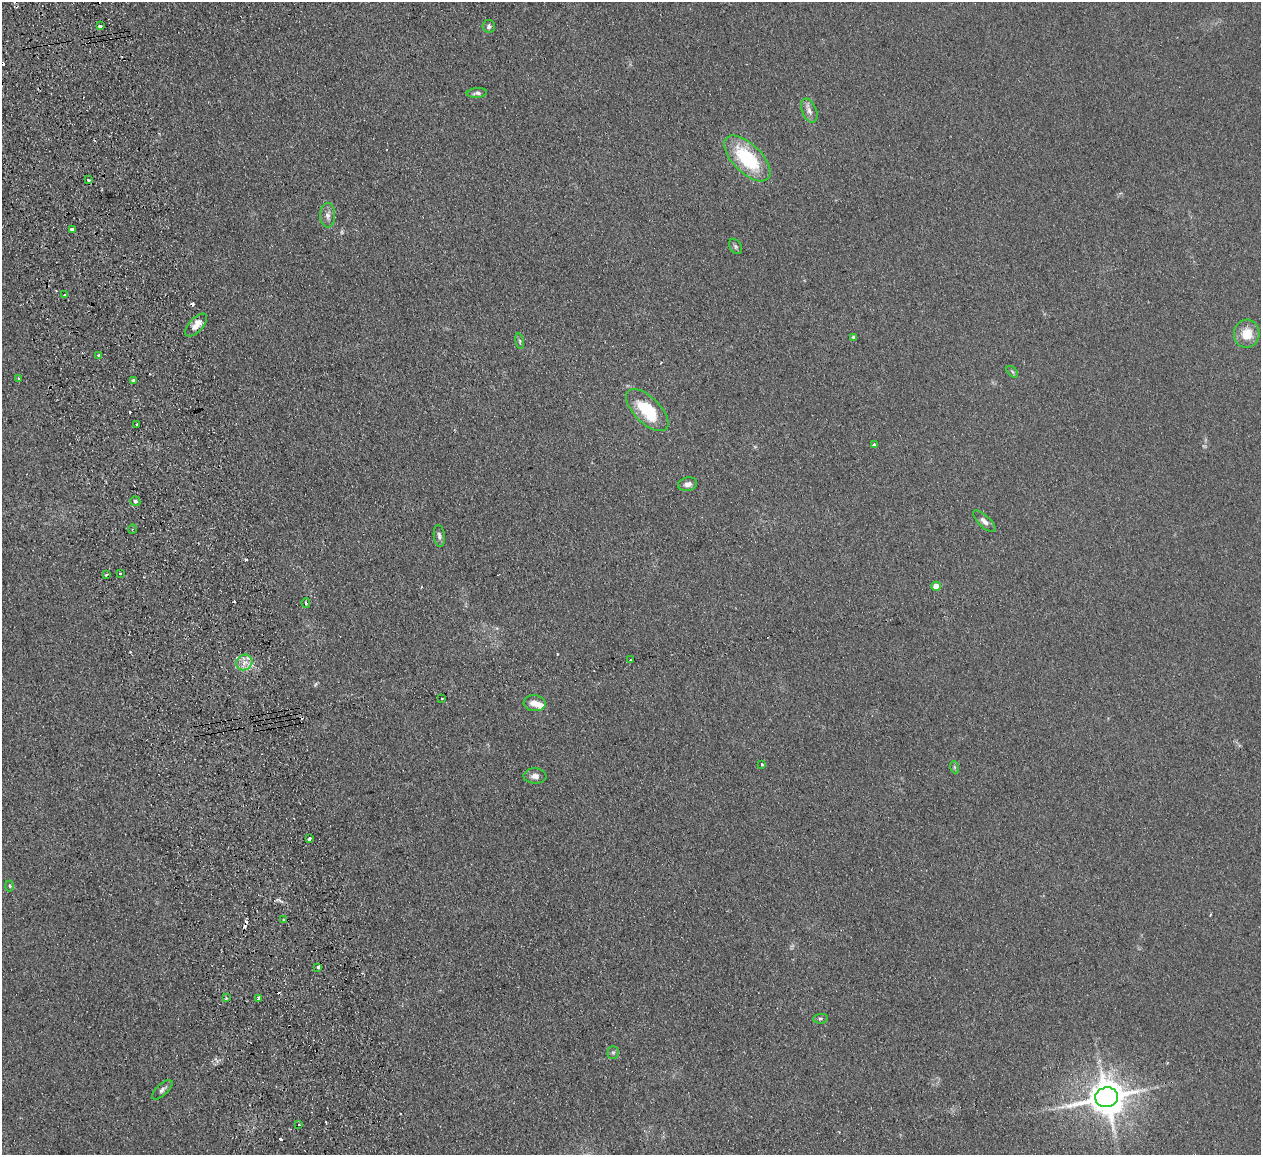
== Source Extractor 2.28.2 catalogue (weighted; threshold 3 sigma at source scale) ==
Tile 11 of 4 x 4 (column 3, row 3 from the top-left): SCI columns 2576-3834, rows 1314-2466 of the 5150 x 5049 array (HDU 1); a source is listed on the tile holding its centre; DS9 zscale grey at full resolution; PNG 1263 x 1157 px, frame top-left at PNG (2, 2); each listed source drawn as its Kron ellipse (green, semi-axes under 4 px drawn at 4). Shown black and unused: <1% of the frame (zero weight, under 2 of 3 exposures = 3% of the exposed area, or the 3 px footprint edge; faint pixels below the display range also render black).
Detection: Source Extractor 2.28.2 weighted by HDU 2 'WHT'; one run over the whole footprint, this tile lists its part. Background 0.13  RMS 0.012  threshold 0.0544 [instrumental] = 3 sigma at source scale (4.5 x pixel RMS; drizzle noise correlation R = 1.50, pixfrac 1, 0.05/0.05 arcsec/px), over >= 5 px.
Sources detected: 62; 13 cosmic-ray / hot-pixel residue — neither listed nor drawn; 1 inside a brighter listed object's ellipse — not listed separately; the other 48 listed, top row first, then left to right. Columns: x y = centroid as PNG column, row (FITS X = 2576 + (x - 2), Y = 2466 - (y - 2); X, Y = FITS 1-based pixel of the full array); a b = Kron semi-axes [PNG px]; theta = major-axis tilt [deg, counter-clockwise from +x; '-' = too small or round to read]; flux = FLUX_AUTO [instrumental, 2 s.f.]
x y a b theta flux
100 26 4 3 - 4.7
489 26 6 6 - 3.5
477 93 10 5 5 3.4
809 111 12 7 -68 6.1
747 158 29 14 -44 77
88 180 3 3 - 3.3
328 215 12 7 89 6.1
72 229 4 3 - 6.5
735 246 8 5 -60 2.5
65 295 3 3 - 1.8
196 325 14 7 47 12
1247 334 14 13 - 21
854 337 4 3 - 3.2
520 341 8 4 -81 1.9
99 355 3 3 - 2.4
1012 372 7 4 -46 1.8
19 379 3 3 - 2.7
134 380 4 3 - 3.1
647 410 27 13 -45 54
137 425 3 3 - 4.1
874 445 4 3 - 5.4
687 484 9 6 11 6.2
135 501 5 4 - 2.6
984 521 14 6 -43 5.6
132 529 5 3 - 1.4
439 536 11 5 -83 3.8
120 573 3 3 - 3.2
106 575 3 3 - 1.8
936 586 5 4 - 14
306 603 4 3 - 2.2
631 660 3 2 - 2.6
244 662 8 7 - 8.1
442 698 3 3 - 2.3
535 703 11 8 -6 9.7
762 765 3 3 - 1.9
954 767 6 4 -71 1.6
535 776 11 7 -2 5.9
310 839 4 3 - 7.7
10 886 5 3 - 1.4
284 920 3 3 - 4.2
318 967 4 3 - 13
226 998 4 3 - 1.4
259 998 4 3 - 7.2
820 1019 7 5 5 1.9
613 1052 6 5 - 2.4
162 1090 13 5 43 3.7
1107 1097 11 10 - 2900
299 1125 3 2 - 1